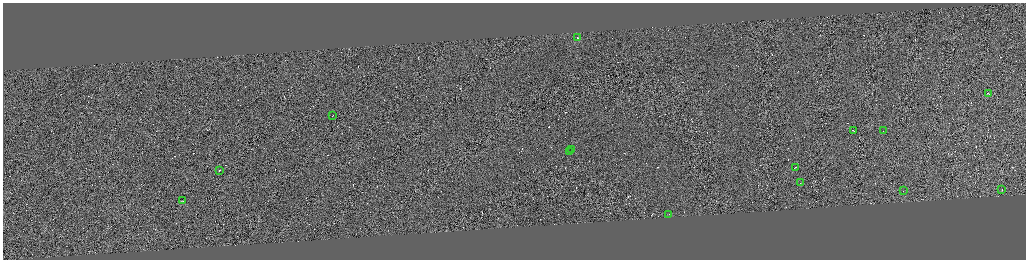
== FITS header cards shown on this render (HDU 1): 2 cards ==
NAXIS1  =                 4093
NAXIS2  =                 1030

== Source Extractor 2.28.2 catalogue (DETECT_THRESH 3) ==
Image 4093 x 1030 px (HDU 1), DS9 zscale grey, zoomed out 1/4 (1 PNG px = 4 x 4 image px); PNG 1028 x 262 px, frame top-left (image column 4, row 1028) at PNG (3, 3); each listed source drawn as its Kron ellipse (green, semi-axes under 4 px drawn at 4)
Background 0.868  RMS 4.1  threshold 12.4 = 3 sigma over >= 5 px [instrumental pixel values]
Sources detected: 349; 335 cannot appear on this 1/4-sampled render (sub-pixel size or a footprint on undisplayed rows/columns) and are neither listed nor drawn; the other 14 listed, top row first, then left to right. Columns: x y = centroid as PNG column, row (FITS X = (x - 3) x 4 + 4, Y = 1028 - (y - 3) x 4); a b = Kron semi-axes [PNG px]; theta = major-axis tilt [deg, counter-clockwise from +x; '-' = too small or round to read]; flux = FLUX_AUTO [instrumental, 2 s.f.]
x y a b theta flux
577 38 2 1 - 14000
988 93 3 1 - 32000
332 115 2 1 - 13000
853 130 2 1 - 22000
883 131 2 1 - 36000
571 150 2 1 - 21000
569 152 3 1 - 27000
795 167 3 1 - 28000
219 170 2 1 - 32000
800 183 2 1 - 18000
1002 189 2 1 - 40000
903 191 2 1 - 19000
182 201 2 1 - 25000
668 214 2 1 - 17000
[335 sub-pixel or undisplayed-footprint detections neither listed nor drawn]